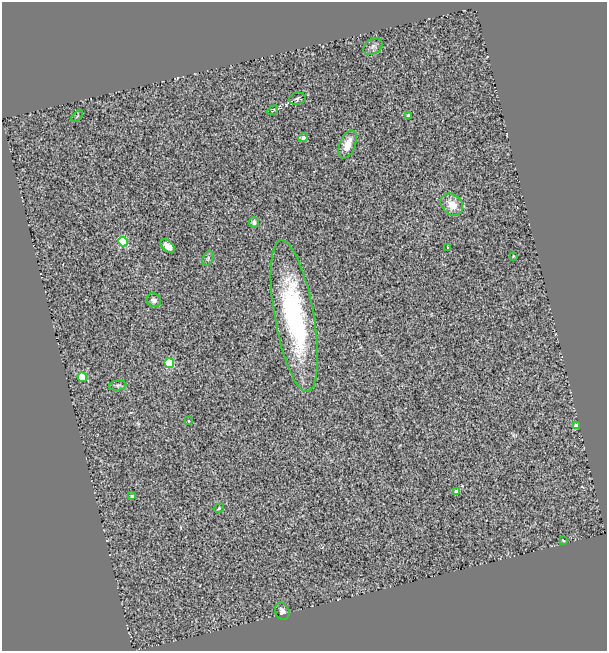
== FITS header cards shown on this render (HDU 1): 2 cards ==
NAXIS1  =                  605
NAXIS2  =                  649

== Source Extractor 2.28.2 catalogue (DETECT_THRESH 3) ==
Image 605 x 649 px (HDU 1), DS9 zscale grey, 1 PNG px = 1 image px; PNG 609 x 653 px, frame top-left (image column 1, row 649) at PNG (2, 2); each listed source drawn as its Kron ellipse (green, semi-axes under 4 px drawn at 4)
Background 1.36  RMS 0.2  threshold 0.6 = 3 sigma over >= 5 px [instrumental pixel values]
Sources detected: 26; all 26 listed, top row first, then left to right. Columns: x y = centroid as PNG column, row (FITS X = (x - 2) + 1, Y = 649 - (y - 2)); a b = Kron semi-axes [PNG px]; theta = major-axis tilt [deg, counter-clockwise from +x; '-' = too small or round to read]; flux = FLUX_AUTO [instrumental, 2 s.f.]
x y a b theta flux
373 46 10 7 34 46
297 99 8 6 13 36
273 110 6 2 36 13
77 116 7 2 45 9.8
408 116 3 3 - 41
303 138 5 4 - 63
348 144 15 7 69 160
452 204 12 10 -41 190
254 222 5 5 - 45
123 242 5 4 - 790
168 246 8 5 -42 91
448 247 3 2 - 11
513 256 3 2 - 12
208 258 8 5 66 27
154 300 7 6 - 50
294 316 77 19 -80 2400
169 363 5 5 - 870
82 377 5 4 - 630
118 386 8 5 8 28
189 421 3 2 - 9.9
576 426 4 4 - 81
456 492 4 4 - 110
132 496 4 3 - 30
219 508 5 3 - 16
563 540 3 3 - 62
282 611 9 7 -65 59